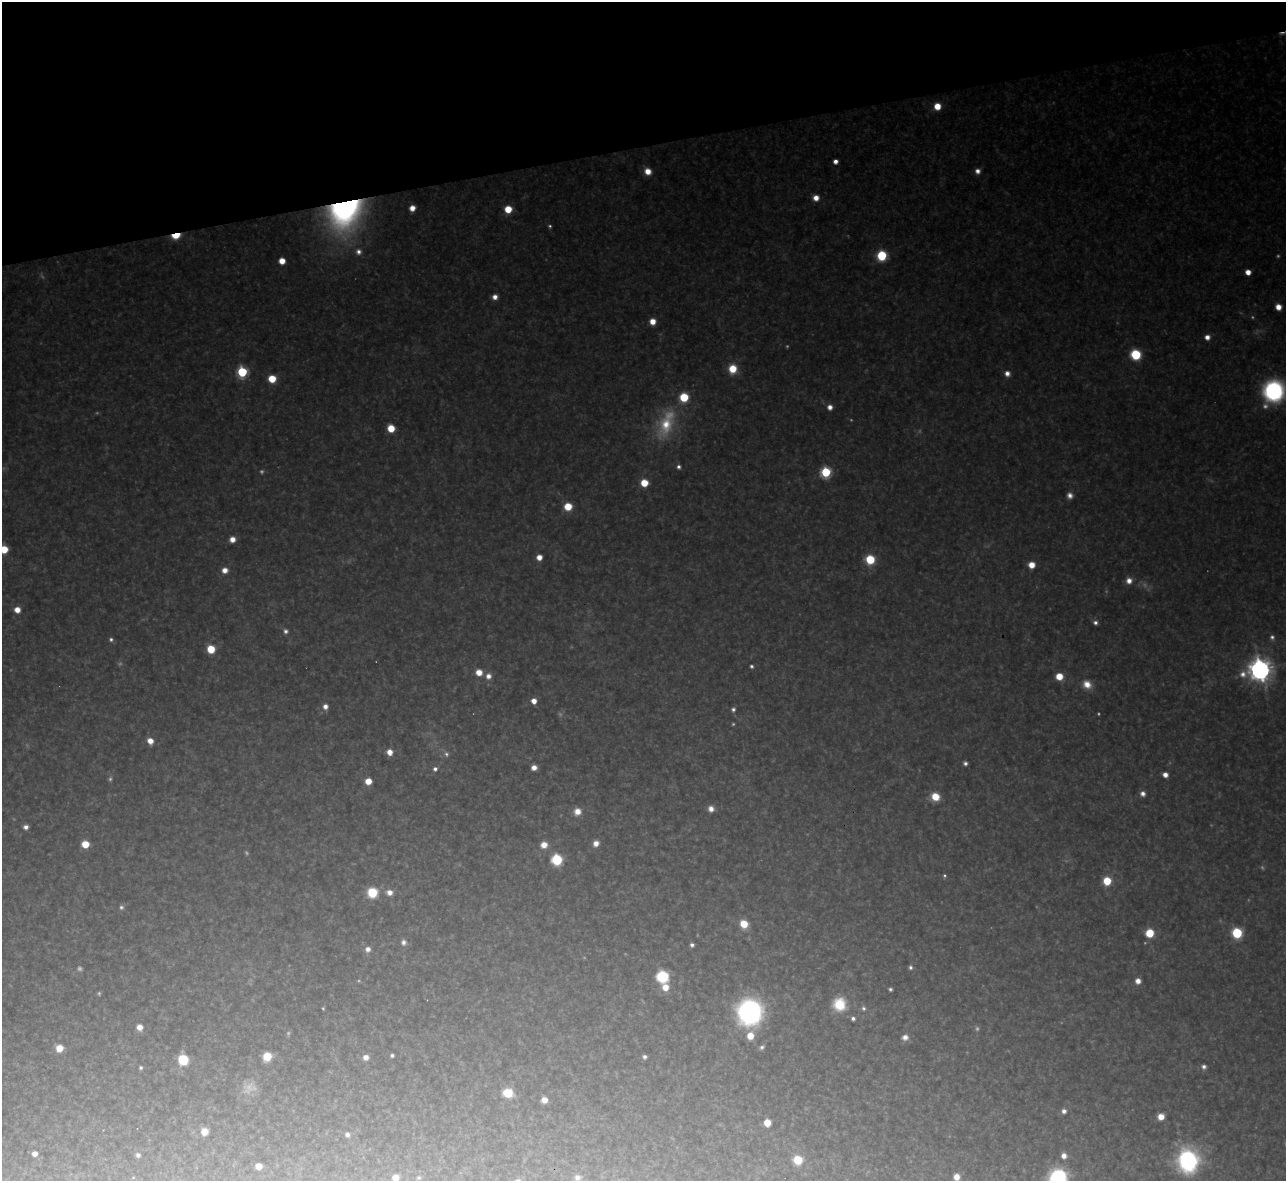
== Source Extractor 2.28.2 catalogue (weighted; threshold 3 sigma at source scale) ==
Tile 3 of 4 x 4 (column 3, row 1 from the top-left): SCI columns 2567-3850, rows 3678-4856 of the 5133 x 5115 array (HDU 1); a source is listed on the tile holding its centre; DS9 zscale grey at full resolution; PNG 1288 x 1183 px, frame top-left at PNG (2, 2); no overlay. Shown black and unused: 12% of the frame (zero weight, under 3 of 4 exposures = <1% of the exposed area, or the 3 px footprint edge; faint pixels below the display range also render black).
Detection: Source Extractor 2.28.2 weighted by HDU 2 'WHT'; one run over the whole footprint, this tile lists its part. Background 0.317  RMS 0.019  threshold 0.0874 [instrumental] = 3 sigma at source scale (4.5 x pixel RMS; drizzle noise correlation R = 1.50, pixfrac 1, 0.05/0.05 arcsec/px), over >= 5 px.
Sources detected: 156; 32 too faint to see at this stretch — not listed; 1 inside a brighter listed object's ellipse — not listed separately; the other 123 listed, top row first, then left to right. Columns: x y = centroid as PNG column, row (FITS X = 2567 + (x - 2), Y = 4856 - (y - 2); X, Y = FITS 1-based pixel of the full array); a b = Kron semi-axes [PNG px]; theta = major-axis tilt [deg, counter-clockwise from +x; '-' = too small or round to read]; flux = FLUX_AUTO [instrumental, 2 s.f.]
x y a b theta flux
937 106 6 6 - 43
835 161 4 4 - 16
648 171 7 6 - 30
977 171 6 6 - 14
816 198 7 6 - 22
412 208 6 5 - 24
508 209 6 6 - 49
345 212 36 29 46 690
550 226 5 4 - 4.3
176 235 8 5 16 80
358 252 8 8 - 13
882 255 7 7 - 150
282 261 5 5 - 32
1248 272 5 5 - 28
495 297 6 6 - 17
1278 307 6 5 - 24
653 321 6 5 - 30
1207 337 6 5 - 16
1136 355 7 7 - 150
733 369 9 8 - 58
242 372 6 6 - 220
1007 374 7 7 - 15
272 379 6 6 - 64
1274 391 19 17 66 360
830 407 6 6 - 15
666 424 49 23 69 150
391 428 6 6 - 52
679 467 6 6 - 7.7
826 472 6 6 - 220
644 483 6 6 - 60
1070 495 7 6 - 14
568 506 7 6 - 56
232 539 6 6 - 22
4 549 6 6 - 63
539 557 5 5 - 23
870 559 7 6 - 120
1031 565 6 6 - 34
225 570 7 6 - 20
1129 581 7 7 - 20
17 610 6 6 - 26
1095 623 6 5 - 8.5
285 631 7 7 - 8.5
1272 637 7 7 - 8.1
111 639 6 5 - 6
211 649 6 6 - 64
751 666 4 4 - 5.2
1260 670 9 9 - 2300
479 672 6 6 - 31
488 676 7 7 - 16
1059 676 6 6 - 45
1087 684 11 9 -37 30
534 701 5 5 - 24
325 707 6 6 - 15
733 709 5 5 - 6.4
150 741 7 6 - 24
389 752 6 6 - 23
446 754 8 7 - 8.7
965 763 4 4 - 7.4
534 767 5 5 - 18
435 769 6 6 - 8.3
1165 775 5 5 - 17
368 781 6 5 - 32
1143 794 6 5 - 12
935 797 7 7 - 53
711 809 7 6 - 17
577 812 9 9 - 23
26 827 5 5 - 13
596 843 7 6 - 19
85 844 6 5 - 53
544 845 7 6 - 27
557 860 8 7 - 140
944 876 5 4 - 4
1107 881 6 6 - 68
389 892 8 7 - 19
372 893 8 8 - 100
121 907 6 6 - 6.3
744 924 7 6 - 55
1150 933 7 7 - 69
1237 933 7 6 - 180
403 942 8 7 - 11
692 945 4 4 - 7.8
368 949 7 7 - 14
910 967 5 5 - 6.1
662 977 7 7 - 250
1138 981 6 6 - 18
665 987 7 7 - 31
890 989 4 4 - 5.1
839 1004 16 16 - 68
323 1008 3 3 - 2.5
863 1008 7 6 - 6.3
750 1012 20 19 - 530
853 1018 4 4 - 7.1
139 1027 6 6 - 22
750 1036 7 6 - 38
905 1037 8 7 - 15
762 1047 6 4 33 5.9
59 1048 6 6 - 38
392 1055 4 4 - 5.7
267 1056 7 6 - 62
366 1057 6 6 - 16
644 1057 5 4 - 7
183 1060 8 8 - 100
1204 1067 6 6 - 8.4
141 1068 5 4 - 5
508 1093 8 7 - 80
544 1100 6 5 - 22
1064 1111 6 6 - 10
1161 1116 6 5 - 33
767 1123 6 6 - 38
204 1132 6 6 - 33
347 1134 6 5 - 9.2
34 1154 5 5 - 14
138 1155 6 5 - 7.6
1064 1156 7 6 - 17
798 1160 6 6 - 95
1188 1161 24 21 89 310
259 1166 6 5 - 26
133 1177 4 4 - 1.9
395 1177 6 5 - 29
956 1177 7 6 - 27
419 1178 5 5 - 4
577 1178 9 8 - 13
1058 1179 17 16 - 280
Overlapping masked pixels (flux is a lower limit): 2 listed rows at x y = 345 212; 176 235
Isophote crosses this tile's border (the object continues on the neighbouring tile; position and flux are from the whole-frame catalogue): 6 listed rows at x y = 1274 391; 4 549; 395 1177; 956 1177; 577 1178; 1058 1179